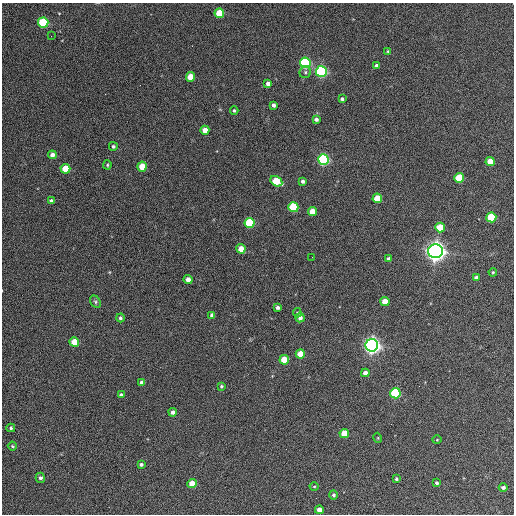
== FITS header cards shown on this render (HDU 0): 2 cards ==
NAXIS1  =                  512 / Axis length
NAXIS2  =                  512 / Axis length

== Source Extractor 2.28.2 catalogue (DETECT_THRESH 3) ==
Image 512 x 512 px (HDU 0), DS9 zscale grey, 1 PNG px = 1 image px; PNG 516 x 516 px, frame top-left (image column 1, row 512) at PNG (2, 3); each listed source drawn as its Kron ellipse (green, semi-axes under 4 px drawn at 4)
Background 373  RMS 21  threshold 63.1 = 3 sigma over >= 5 px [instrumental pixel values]
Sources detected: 70; all 70 listed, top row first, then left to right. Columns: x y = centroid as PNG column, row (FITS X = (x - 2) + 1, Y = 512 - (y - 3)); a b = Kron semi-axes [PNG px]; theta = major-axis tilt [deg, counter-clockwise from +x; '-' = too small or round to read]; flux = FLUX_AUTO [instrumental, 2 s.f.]
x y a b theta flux
219 13 5 5 - 4.7e+04
43 23 5 5 - 1.3e+05
51 36 2 2 - 1.3e+03
388 51 4 3 - 1.5e+03
305 63 5 5 - 2.3e+05
377 65 4 3 - 4.2e+03
321 71 5 5 - 3.0e+05
305 72 6 5 - 3.0e+03
191 77 5 4 - 2.5e+04
268 84 4 4 - 5.9e+03
342 99 4 3 - 2.9e+03
274 105 4 3 - 4.4e+03
234 110 4 3 - 2.0e+03
316 119 4 4 - 4.1e+03
205 130 4 4 - 1.6e+04
113 146 4 4 - 2.7e+03
52 155 4 4 - 7.7e+03
323 159 5 5 - 2.7e+05
490 162 4 4 - 3.1e+04
107 165 5 4 - 1.8e+03
142 166 5 4 - 3.1e+04
65 169 5 4 - 3.7e+04
459 178 5 5 - 6.0e+04
276 181 6 5 - 5.2e+04
303 181 3 3 - 3.5e+03
377 198 5 4 - 3.0e+04
51 201 4 4 - 3.6e+03
293 207 5 5 - 9.5e+04
312 211 4 4 - 2.2e+04
491 217 5 5 - 7.3e+04
249 223 5 5 - 1.0e+05
440 227 5 5 - 3.9e+04
241 249 5 4 - 1.9e+04
436 251 7 7 - 1.3e+06
312 257 2 2 - 6.6e+02
388 259 4 4 - 3.4e+03
493 272 4 3 - 1.5e+03
476 278 4 4 - 7.2e+03
188 280 4 4 - 1.3e+04
95 302 7 5 -57 2.5e+03
385 302 4 4 - 2.5e+04
277 307 4 3 - 3.9e+03
297 313 5 4 - 1.6e+03
212 315 4 4 - 5.3e+03
120 318 4 4 - 2.8e+03
300 318 5 4 - 5.5e+03
74 342 5 4 - 3.7e+04
372 345 6 6 - 8.7e+05
300 354 4 4 - 2.6e+04
284 360 5 4 - 3.5e+04
365 373 4 4 - 8.9e+03
141 382 4 3 - 4.4e+03
221 386 4 3 - 2.1e+03
395 393 5 5 - 1.6e+05
121 395 4 4 - 3.7e+03
173 412 4 4 - 4.8e+03
11 428 4 4 - 2.0e+03
344 434 4 4 - 4.0e+04
378 438 5 3 - 1.2e+03
437 440 5 3 - 1.3e+03
12 446 4 4 - 1.7e+03
141 464 4 3 - 3.3e+03
40 478 5 4 - 3.7e+03
396 479 4 3 - 2.2e+03
192 483 4 4 - 2.3e+04
437 483 3 3 - 2.9e+03
314 486 4 3 - 1.4e+03
503 487 4 4 - 3.8e+03
333 495 4 4 - 3.0e+03
319 510 4 4 - 1.2e+04